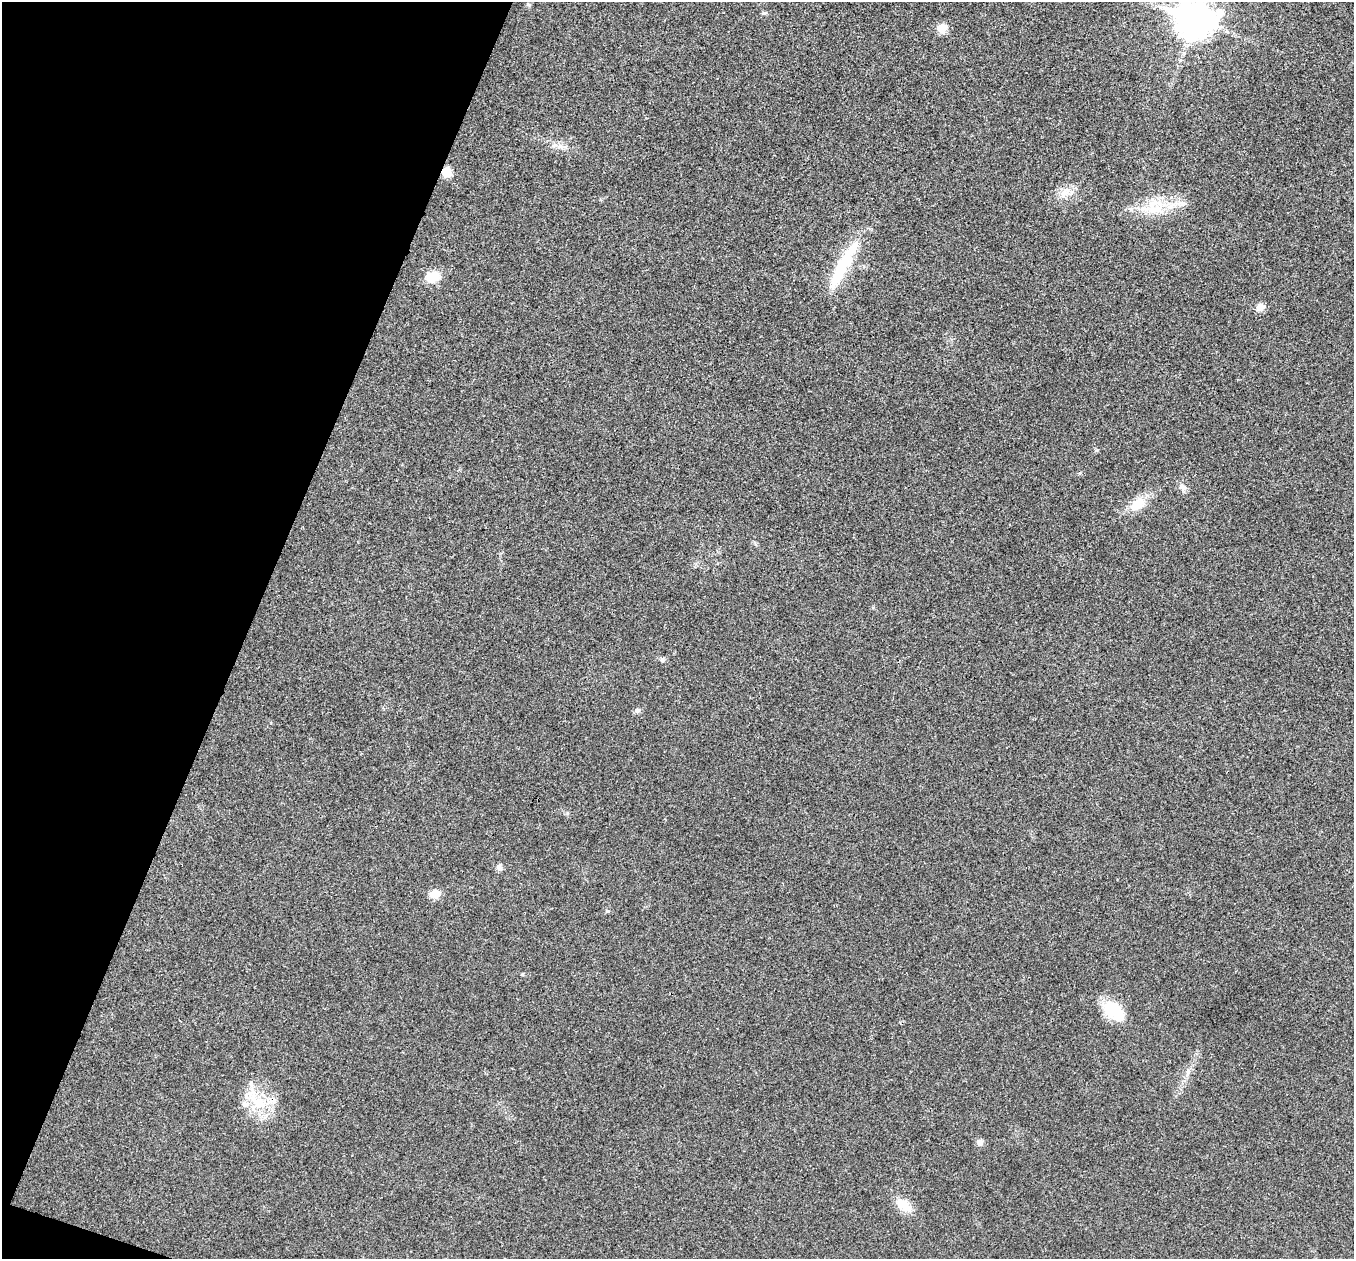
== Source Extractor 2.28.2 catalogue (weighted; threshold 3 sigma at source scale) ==
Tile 9 of 4 x 4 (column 1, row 3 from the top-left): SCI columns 3-1354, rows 1393-2649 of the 5416 x 5431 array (HDU 1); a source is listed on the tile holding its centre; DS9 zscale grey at full resolution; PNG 1356 x 1261 px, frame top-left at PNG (2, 2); no overlay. Shown black and unused: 19% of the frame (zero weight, under 3 of 4 exposures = <1% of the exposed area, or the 3 px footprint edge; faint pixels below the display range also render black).
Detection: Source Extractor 2.28.2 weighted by HDU 2 'WHT'; one run over the whole footprint, this tile lists its part. Background 0.0214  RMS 0.0052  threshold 0.0235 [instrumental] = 3 sigma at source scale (4.5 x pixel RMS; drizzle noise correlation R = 1.50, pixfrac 1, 0.05/0.05 arcsec/px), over >= 5 px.
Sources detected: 24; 4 inside a brighter listed object's ellipse — not listed separately; the other 20 listed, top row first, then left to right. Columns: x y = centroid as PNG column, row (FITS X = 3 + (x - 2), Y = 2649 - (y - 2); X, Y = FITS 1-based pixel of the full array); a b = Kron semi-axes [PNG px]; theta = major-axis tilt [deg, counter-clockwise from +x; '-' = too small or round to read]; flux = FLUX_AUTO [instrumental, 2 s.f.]
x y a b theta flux
1195 20 14 11 -11 990
942 28 11 10 - 5.6
554 145 7 4 18 1.2
447 172 6 6 - 18
1064 192 13 11 40 5.1
1156 209 30 11 5 14
838 275 77 12 62 27
433 277 15 11 15 10
1260 307 12 9 27 3.3
1182 487 11 7 -49 2.7
1137 504 18 12 38 11
662 660 6 5 - 0.97
637 710 9 6 14 1.3
499 867 8 7 - 1.9
435 894 11 9 9 5.9
1114 1011 28 18 -37 17
1188 1072 11 4 85 1.6
260 1103 18 16 53 15
980 1142 8 8 - 2.3
904 1205 23 12 -37 8.2
Overlapping masked pixels (flux is a lower limit): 2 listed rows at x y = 447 172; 260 1103
Isophote crosses this tile's border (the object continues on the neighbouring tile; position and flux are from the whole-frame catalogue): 1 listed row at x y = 1195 20
Unlisted compact peaks at least as high as the median listed source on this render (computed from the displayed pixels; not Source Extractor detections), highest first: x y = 764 13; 607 911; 1097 450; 567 813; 522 974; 1080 473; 873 607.